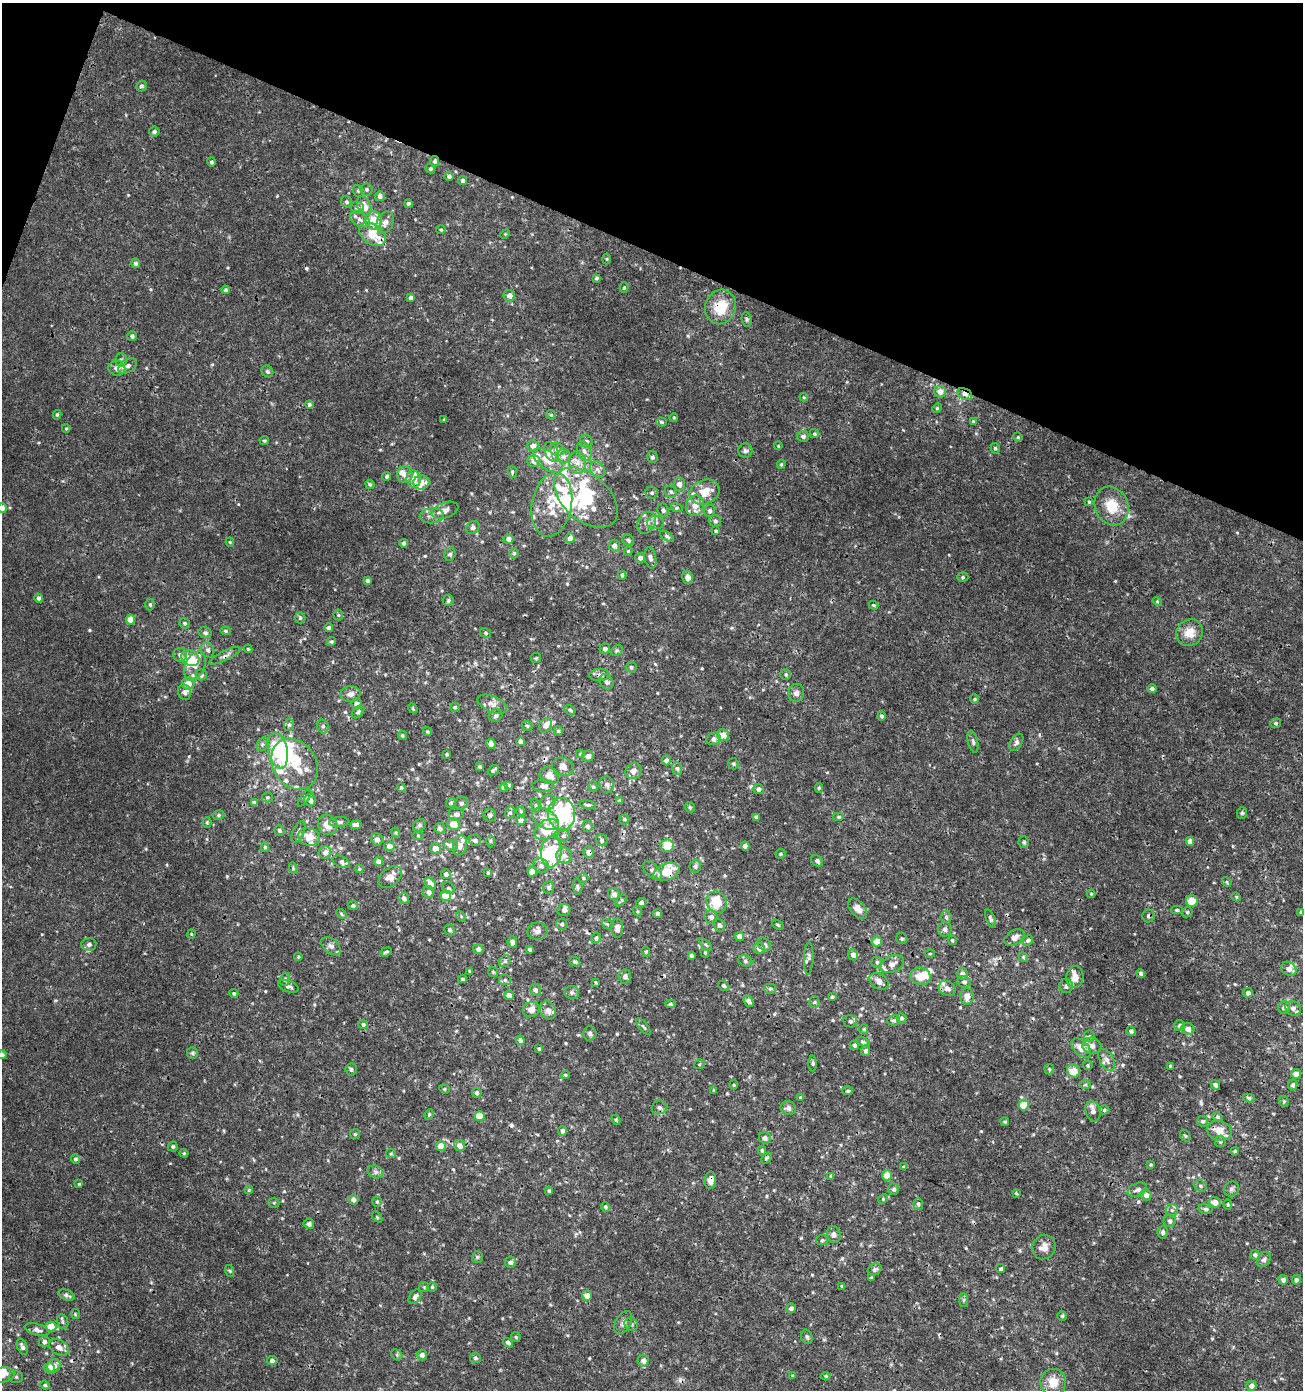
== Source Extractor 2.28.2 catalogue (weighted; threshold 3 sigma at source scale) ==
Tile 2 of 4 x 4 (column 2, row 1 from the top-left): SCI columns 1578-2878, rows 4163-5550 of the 5692 x 5560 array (HDU 1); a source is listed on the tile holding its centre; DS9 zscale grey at full resolution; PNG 1305 x 1392 px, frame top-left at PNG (2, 3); each listed source drawn as its Kron ellipse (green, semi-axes under 4 px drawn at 4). Shown black and unused: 19% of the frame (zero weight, under 3 of 4 exposures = <1% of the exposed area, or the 3 px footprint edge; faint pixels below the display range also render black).
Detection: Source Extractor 2.28.2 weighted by HDU 2 'WHT'; one run over the whole footprint, this tile lists its part. Background 0.00165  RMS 9.3e-04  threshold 0.0042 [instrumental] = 3 sigma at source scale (4.5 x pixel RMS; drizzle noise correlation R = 1.50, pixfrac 1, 0.0396/0.0396 arcsec/px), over >= 5 px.
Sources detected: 628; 4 inside a brighter object's white glare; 9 cosmic-ray / hot-pixel residue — neither listed nor drawn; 58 inside a brighter listed object's ellipse — not listed separately; of the other 557, all 500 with FLUX_AUTO >= 0.0958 (the completeness limit of this list) listed and drawn (57 fainter detections not listed), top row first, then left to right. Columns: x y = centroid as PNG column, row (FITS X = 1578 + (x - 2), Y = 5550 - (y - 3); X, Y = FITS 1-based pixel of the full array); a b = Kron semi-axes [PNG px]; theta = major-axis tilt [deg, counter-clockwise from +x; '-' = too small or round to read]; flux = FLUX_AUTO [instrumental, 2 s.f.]
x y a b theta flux
141 86 6 5 - 0.24
154 132 5 5 - 0.28
435 161 5 4 - 0.21
211 162 4 4 - 0.2
430 169 5 4 - 0.14
449 176 5 4 - 0.19
462 180 4 4 - 0.23
367 189 6 6 - 0.2
358 191 6 5 - 0.17
380 196 5 5 - 0.34
347 202 6 5 - 0.19
408 203 4 4 - 0.16
364 206 10 6 -65 1.2
357 208 7 6 - 0.26
360 219 11 6 -31 0.46
373 220 9 8 - 1.6
385 223 11 8 68 0.61
441 230 5 4 - 0.12
373 234 14 10 -35 2.4
505 234 5 4 - 0.098
607 259 5 3 - 0.098
136 263 5 4 - 0.25
597 278 4 4 - 0.16
624 288 5 4 - 0.13
226 290 4 4 - 0.19
509 296 6 5 - 0.54
411 298 4 4 - 0.38
720 307 17 15 69 2.7
747 319 7 5 -82 0.18
132 336 5 5 - 0.25
121 360 7 6 - 0.24
128 366 10 6 33 0.37
117 368 8 7 - 0.49
267 371 6 5 - 0.18
940 392 6 6 - 0.65
965 394 8 5 -28 0.45
804 397 4 4 - 0.099
309 405 4 4 - 0.19
937 408 5 4 - 0.11
57 415 5 4 - 0.13
551 415 5 4 - 0.12
674 417 4 3 - 0.1
444 419 4 3 - 0.1
973 421 4 4 - 0.099
661 422 5 4 - 0.19
66 428 4 4 - 0.1
814 434 4 4 - 0.14
803 436 6 5 - 0.31
1018 437 5 4 - 0.11
264 441 4 4 - 0.14
586 441 7 6 - 0.19
533 446 6 6 - 0.53
778 446 4 3 - 0.099
995 448 5 4 - 0.16
557 449 7 6 - 0.37
584 451 10 6 -66 0.4
745 451 7 7 - 0.25
552 452 10 6 -63 0.37
563 456 7 7 - 0.37
652 457 6 5 - 0.21
548 460 17 9 -36 1.4
534 461 6 5 - 0.48
577 462 11 8 -81 0.69
781 464 5 4 - 0.13
597 470 9 7 -51 0.36
512 472 6 4 -70 0.16
405 475 8 7 - 0.63
387 476 4 4 - 0.18
414 479 8 7 - 0.75
421 482 8 7 - 0.71
370 484 5 4 - 0.15
679 484 6 6 - 0.56
671 492 6 5 - 0.2
705 492 15 12 22 1.5
652 493 6 6 - 0.21
586 498 37 23 -41 6.1
1089 502 4 4 - 0.13
552 505 32 20 79 3.1
695 506 10 9 - 0.88
1112 506 20 16 -67 2.4
2 508 5 4 - 0.69
677 508 6 4 -17 0.14
445 510 14 7 19 0.57
663 510 7 5 -66 0.22
710 511 6 5 - 0.23
432 516 12 7 5 0.6
715 521 6 6 - 0.27
655 522 8 6 0 0.37
647 523 11 8 61 0.59
473 528 7 6 - 0.26
716 531 4 4 - 0.14
667 536 8 4 -33 0.2
570 538 5 4 - 0.75
509 539 5 4 - 0.46
628 540 6 5 - 0.18
230 542 4 4 - 0.098
404 543 4 4 - 0.28
614 546 6 5 - 0.47
628 551 4 4 - 0.11
514 553 5 4 - 0.15
450 554 6 5 - 0.26
640 558 5 5 - 0.36
650 558 11 5 -79 0.31
622 575 4 4 - 0.19
688 577 7 5 -76 0.51
963 577 5 5 - 0.16
367 580 4 3 - 0.23
39 598 5 4 - 0.24
448 600 5 5 - 0.19
1157 601 5 3 - 0.096
150 604 6 4 -89 0.18
874 605 5 3 - 0.12
338 615 5 5 - 0.13
300 618 5 5 - 0.16
130 619 5 4 - 1.2
185 623 6 5 - 0.16
329 628 4 4 - 0.26
225 631 5 4 - 0.14
205 633 7 5 -15 0.23
486 633 6 4 -33 0.17
1190 633 14 13 - 1.3
331 642 4 4 - 0.19
248 649 4 4 - 0.12
605 649 5 5 - 0.3
208 650 8 6 -63 0.27
617 651 6 4 32 0.18
180 655 7 7 - 0.38
225 656 17 5 27 0.4
190 658 9 7 -24 2.4
536 658 5 5 - 0.14
195 666 15 9 64 0.83
631 667 5 5 - 0.19
786 674 5 5 - 0.16
201 675 5 5 - 0.32
599 675 10 6 3 0.36
606 682 8 6 -58 0.3
188 683 6 6 - 0.81
1152 689 5 4 - 0.28
184 692 8 6 -70 0.33
796 693 9 8 - 0.41
350 694 10 8 8 0.46
974 699 5 4 - 0.11
357 704 5 5 - 0.53
492 704 16 8 -23 0.62
455 707 5 4 - 0.14
413 708 5 3 - 0.14
570 710 6 4 -28 0.17
358 712 7 5 47 0.26
496 716 7 6 - 0.24
882 716 4 4 - 0.21
1275 723 5 4 - 0.14
289 725 6 5 - 0.21
545 725 7 6 - 0.5
323 726 7 5 -71 0.21
527 726 6 4 -42 0.13
558 731 5 4 - 0.16
427 732 4 4 - 0.14
402 735 5 4 - 0.14
723 735 6 5 - 0.81
714 739 7 6 - 0.38
521 742 4 4 - 0.42
973 742 11 5 -77 0.26
1016 742 9 5 57 0.29
262 744 7 5 70 0.22
491 744 5 4 - 0.47
278 751 18 9 -79 6.9
446 754 3 3 - 0.12
580 754 4 4 - 0.11
588 756 6 5 - 0.39
666 760 5 4 - 0.4
295 764 27 21 -56 3.2
733 764 6 5 - 0.15
480 767 4 4 - 0.12
563 767 11 9 -21 0.55
677 768 6 5 - 0.21
493 770 6 3 36 0.21
633 771 8 7 - 0.5
549 776 10 8 -28 0.89
509 785 3 3 - 0.13
607 785 8 7 - 0.32
543 786 11 6 -1 0.42
593 787 5 4 - 0.13
401 788 4 4 - 0.18
504 788 4 4 - 0.56
819 788 5 4 - 0.13
758 789 5 5 - 0.37
267 797 5 5 - 0.15
304 798 10 4 54 0.16
310 800 6 5 - 0.39
619 800 4 3 - 0.098
548 802 8 7 - 0.34
254 803 4 4 - 0.22
451 803 5 4 - 0.14
461 803 6 6 - 0.25
588 805 8 4 -9 0.2
536 806 7 3 -71 0.11
690 807 6 4 -48 0.14
521 811 4 3 - 0.11
510 813 6 5 - 0.19
1242 813 6 5 - 0.18
456 814 7 6 - 0.28
562 814 16 13 -83 6.6
219 815 6 4 16 0.16
490 815 6 6 - 0.21
756 817 4 4 - 0.23
839 817 6 4 0 0.15
546 819 15 9 -31 0.92
624 819 5 5 - 0.14
521 820 4 4 - 0.41
207 822 5 4 - 0.12
339 822 10 5 4 0.25
453 824 6 5 - 1.6
328 825 10 9 - 1.1
356 825 5 4 - 0.34
420 825 7 5 32 0.19
588 826 6 5 - 0.29
440 828 5 5 - 0.34
547 829 13 9 31 2.5
279 830 5 5 - 0.16
298 832 11 5 64 0.35
396 833 5 3 - 0.1
418 836 5 3 - 0.1
563 836 6 5 - 0.21
309 837 11 8 -20 1.1
377 839 6 5 - 0.42
475 840 6 5 - 0.28
602 840 6 5 - 0.24
491 841 6 4 90 0.13
1190 841 4 4 - 0.6
1024 842 6 5 - 0.21
451 845 7 5 -20 0.4
460 845 10 7 75 0.57
389 846 5 5 - 0.59
667 846 7 6 - 1.8
745 846 4 4 - 0.64
265 847 5 4 - 0.16
435 848 5 5 - 0.98
551 852 15 10 84 5.9
588 852 5 5 - 0.41
325 853 6 6 - 0.48
780 854 5 4 - 0.15
564 855 8 8 - 0.43
817 861 6 5 - 0.24
341 862 9 5 -26 0.26
378 862 5 4 - 0.55
541 866 8 7 - 0.39
695 866 7 5 76 0.23
293 868 6 3 -74 0.11
359 869 4 4 - 0.099
652 870 11 6 -43 0.41
532 872 5 4 - 1
667 872 13 8 19 1.9
488 873 3 3 - 0.13
446 874 5 5 - 0.29
390 877 13 8 41 0.96
583 878 5 4 - 0.14
1227 882 5 4 - 0.12
430 884 6 5 - 0.72
549 887 6 5 - 0.26
577 887 7 5 -84 0.19
448 888 7 5 -35 0.19
428 892 6 5 - 0.39
614 894 6 6 - 0.37
1091 894 4 4 - 0.097
446 896 5 5 - 2.2
1236 897 5 4 - 0.1
404 898 5 5 - 0.31
621 900 7 3 49 0.11
1192 901 6 6 - 1.4
716 902 11 10 - 2.5
641 903 5 4 - 0.28
353 906 5 4 - 0.16
858 909 12 7 -49 0.69
564 910 6 6 - 0.27
1177 910 5 4 - 0.15
637 911 5 3 - 0.098
1187 912 6 5 - 0.15
1301 912 3 3 - 0.13
341 914 6 4 -38 0.15
658 914 4 4 - 0.24
461 916 5 4 - 0.12
1148 916 6 6 - 0.22
711 917 6 6 - 0.33
946 917 6 6 - 0.19
990 919 10 4 -67 0.23
562 924 6 5 - 0.18
607 924 6 4 -40 0.14
719 925 7 5 -70 0.23
778 925 6 3 -36 0.11
617 928 10 6 -89 0.66
945 929 7 7 - 0.3
449 930 6 5 - 0.24
537 931 10 8 3 0.45
191 934 4 4 - 0.1
739 936 4 4 - 0.77
1014 937 11 7 32 0.62
596 938 6 4 80 0.2
902 939 6 5 - 0.16
952 940 5 4 - 0.16
1028 940 5 5 - 0.2
512 942 6 4 -85 0.33
877 942 5 5 - 1.2
89 944 7 6 - 0.31
764 944 7 5 -46 0.28
706 945 8 4 -44 0.16
331 946 11 7 -40 0.34
478 949 5 5 - 0.36
529 949 4 3 - 0.19
759 949 6 5 - 0.58
386 952 6 3 20 0.14
646 952 5 4 - 0.14
705 953 5 3 - 0.11
930 954 5 3 - 0.099
853 955 5 5 - 0.46
691 956 4 4 - 0.29
298 957 4 4 - 0.11
1023 957 5 4 - 0.12
809 958 16 4 88 0.28
505 961 6 5 - 0.2
745 961 7 5 -23 0.21
575 962 5 4 - 0.16
877 962 5 5 - 0.19
892 964 12 8 26 0.66
1289 969 8 6 -35 0.54
470 971 4 3 - 0.23
493 972 5 5 - 0.13
1141 973 4 3 - 0.3
962 974 5 5 - 0.43
921 976 10 8 -11 1.5
625 977 7 6 - 0.44
1075 977 11 8 82 0.92
285 979 7 5 74 0.18
462 979 4 3 - 0.14
505 980 6 5 - 0.18
879 981 10 7 -35 0.57
596 982 4 3 - 0.1
964 982 7 5 -12 0.28
724 985 5 4 - 0.2
288 986 11 5 -20 0.33
1066 986 7 7 - 0.39
947 988 9 7 -28 0.56
770 989 5 5 - 0.16
535 990 6 5 - 0.31
234 993 4 4 - 0.17
572 993 7 6 - 0.26
1248 993 5 4 - 0.34
509 995 5 4 - 0.58
967 996 8 7 - 0.73
832 997 4 3 - 0.16
749 1001 6 4 -52 0.35
814 1002 5 5 - 0.14
671 1004 5 4 - 0.16
1284 1007 6 6 - 0.44
1293 1008 8 7 - 0.41
531 1010 8 7 - 0.65
548 1010 9 7 -62 0.61
901 1018 5 5 - 0.17
894 1020 6 5 - 0.17
850 1021 7 6 - 0.26
363 1024 5 4 - 0.2
1180 1025 5 5 - 0.27
644 1027 10 4 -49 0.17
864 1029 5 4 - 0.11
1188 1029 6 5 - 0.5
1131 1031 5 4 - 0.24
590 1033 7 6 - 0.23
1089 1036 6 5 - 0.18
520 1040 5 4 - 0.24
863 1042 7 4 -24 0.16
854 1045 5 4 - 0.2
1092 1046 9 8 - 0.51
1081 1048 12 7 -43 1
539 1049 4 3 - 0.13
866 1051 5 4 - 0.29
192 1053 6 5 - 0.17
2 1055 4 4 - 0.22
1107 1060 12 7 -61 0.47
813 1063 8 4 90 0.14
699 1064 5 4 - 0.11
1088 1065 5 4 - 0.14
1170 1066 3 3 - 0.13
1049 1069 5 5 - 0.11
351 1070 6 6 - 0.21
1073 1071 7 6 - 1.3
1296 1074 5 5 - 0.62
565 1075 4 4 - 0.14
734 1085 4 4 - 0.1
1085 1085 6 4 2 0.15
1215 1085 5 3 - 0.24
1293 1085 5 4 - 0.24
444 1089 5 4 - 0.13
714 1091 3 3 - 0.15
848 1091 5 4 - 0.14
477 1093 5 4 - 0.18
801 1097 4 3 - 0.13
1249 1098 6 4 -12 0.18
1284 1101 6 4 -70 0.13
1024 1105 5 5 - 2.3
659 1107 8 7 - 0.28
788 1108 8 7 - 0.35
1104 1110 5 4 - 0.15
1093 1111 10 7 -73 0.46
429 1115 5 3 - 0.12
480 1116 5 4 - 1.9
1218 1117 5 4 - 0.14
616 1120 5 4 - 0.13
1203 1121 5 5 - 0.21
1005 1122 4 4 - 0.13
562 1131 5 4 - 0.31
1219 1131 12 10 -17 1.1
355 1134 5 5 - 0.11
1185 1136 6 4 -59 0.14
765 1138 6 5 - 0.39
1220 1141 5 5 - 0.22
441 1146 5 5 - 1.5
460 1146 6 5 - 0.54
173 1147 5 5 - 0.18
762 1150 4 4 - 0.18
1235 1151 4 4 - 0.15
184 1153 4 4 - 0.12
391 1153 5 4 - 0.12
766 1158 6 4 49 0.13
76 1159 5 4 - 0.18
1151 1165 4 4 - 0.13
904 1167 4 3 - 0.13
375 1172 8 6 -22 0.27
887 1175 5 5 - 1.7
831 1176 4 3 - 0.15
710 1180 9 6 89 0.59
79 1184 4 4 - 0.12
1200 1186 7 5 -24 0.18
894 1189 6 5 - 0.24
1231 1189 8 7 - 0.25
249 1190 4 4 - 0.097
1137 1190 10 6 26 0.34
549 1191 4 3 - 0.12
1016 1193 3 3 - 0.098
1146 1195 5 5 - 0.44
883 1199 5 4 - 0.12
354 1200 5 4 - 0.46
377 1202 5 4 - 0.15
1215 1202 6 5 - 0.73
274 1203 5 5 - 0.12
918 1204 6 5 - 0.2
1228 1205 5 4 - 0.13
605 1207 5 4 - 0.18
1206 1209 7 5 -17 0.21
1172 1210 6 6 - 0.26
377 1217 6 4 -46 0.12
1170 1221 6 6 - 0.29
309 1224 5 5 - 0.36
1163 1232 6 5 - 0.18
834 1235 8 6 -74 0.35
822 1240 6 5 - 0.14
1044 1247 12 11 - 0.83
1255 1255 5 4 - 0.24
477 1257 6 5 - 0.16
1264 1260 8 6 54 0.3
510 1262 5 5 - 0.31
1001 1269 4 4 - 0.17
875 1270 7 5 31 0.28
230 1271 6 4 -71 0.11
871 1278 3 3 - 0.17
1283 1280 5 4 - 0.32
1296 1280 5 4 - 0.29
842 1286 4 3 - 0.12
424 1287 5 5 - 0.13
432 1287 5 5 - 0.12
66 1295 8 5 -24 0.28
587 1296 5 5 - 0.89
415 1297 8 5 54 0.36
964 1300 7 4 -90 0.17
791 1308 5 4 - 0.27
75 1314 5 4 - 0.12
1062 1316 5 4 - 0.14
63 1322 7 5 -78 0.22
623 1323 12 7 61 0.44
631 1324 7 6 - 0.24
51 1327 5 5 - 1.7
37 1330 13 5 -17 0.43
516 1337 5 5 - 0.12
807 1337 7 5 -72 0.2
44 1342 5 5 - 0.34
508 1343 5 4 - 0.26
22 1347 9 5 -70 0.34
59 1347 10 7 -33 0.55
397 1355 6 5 - 0.15
422 1355 5 5 - 0.35
475 1358 5 5 - 0.2
272 1361 5 4 - 0.27
643 1361 6 5 - 0.44
54 1366 7 6 - 0.63
49 1368 5 5 - 0.89
2 1375 13 7 6 0.78
793 1376 3 3 - 0.13
826 1376 4 4 - 0.14
16 1377 7 5 0 0.18
1053 1382 13 13 - 1.5
45 1385 5 4 - 0.18
1251 1386 5 5 - 0.5
Overlapping masked pixels (flux is a lower limit): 13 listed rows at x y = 435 161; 373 234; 720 307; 965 394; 225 656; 599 675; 588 852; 667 872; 1148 916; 625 977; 850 1021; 659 1107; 710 1180
Isophote crosses this tile's border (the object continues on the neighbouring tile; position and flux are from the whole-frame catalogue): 3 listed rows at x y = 2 508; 2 1055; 2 1375